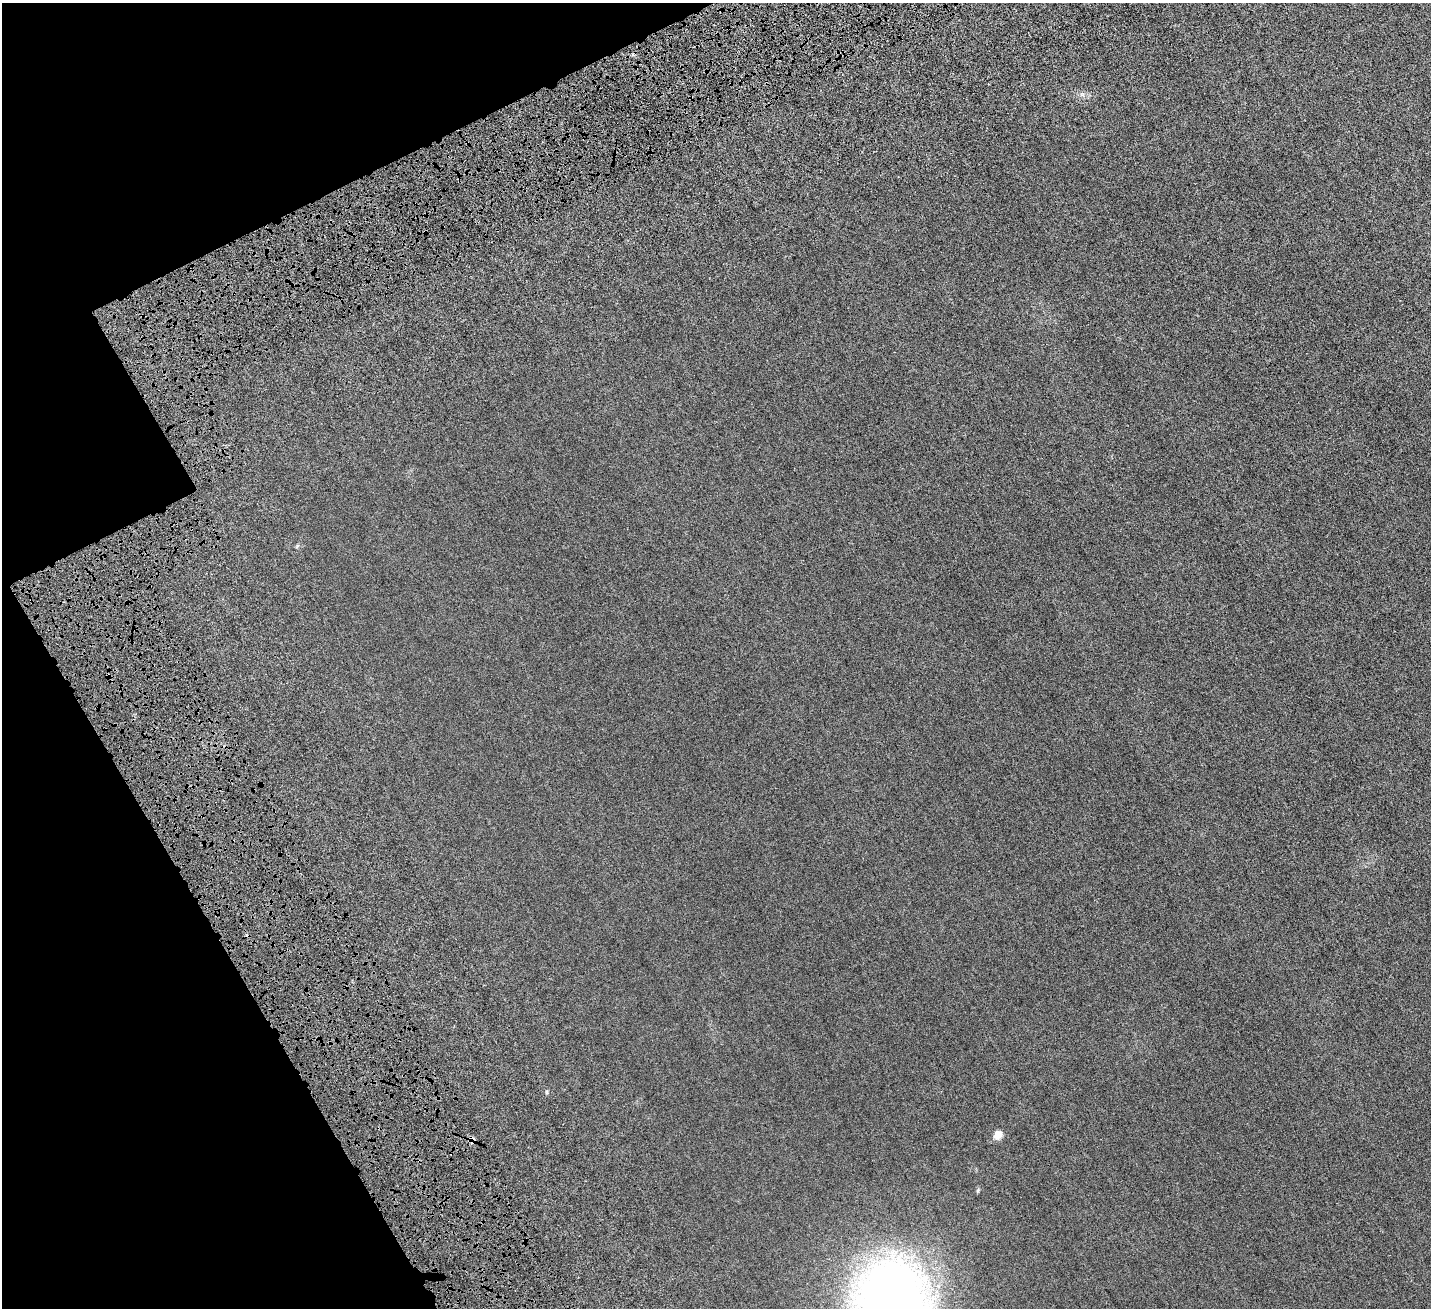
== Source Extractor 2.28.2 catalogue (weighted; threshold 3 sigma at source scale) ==
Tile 5 of 4 x 4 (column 1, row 2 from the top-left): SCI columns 306-1734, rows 3092-4397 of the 6329 x 6320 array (HDU 1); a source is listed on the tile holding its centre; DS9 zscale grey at full resolution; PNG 1433 x 1310 px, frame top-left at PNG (2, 3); no overlay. Shown black and unused: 18% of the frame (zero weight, under 6 of 12 exposures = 14% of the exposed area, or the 3 px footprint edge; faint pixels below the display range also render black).
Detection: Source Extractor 2.28.2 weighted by HDU 2 'WHT'; one run over the whole footprint, this tile lists its part. Background 0.00255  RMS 0.002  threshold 0.00836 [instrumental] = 3 sigma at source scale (4.09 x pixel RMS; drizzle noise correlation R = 1.36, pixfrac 0.8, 0.05/0.05 arcsec/px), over >= 5 px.
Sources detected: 5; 1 cosmic-ray / hot-pixel residue — not listed; the other 4 listed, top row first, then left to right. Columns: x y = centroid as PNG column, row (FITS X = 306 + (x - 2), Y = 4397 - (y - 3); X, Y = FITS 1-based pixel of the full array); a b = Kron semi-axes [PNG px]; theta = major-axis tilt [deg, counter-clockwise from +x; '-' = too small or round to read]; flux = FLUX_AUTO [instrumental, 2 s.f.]
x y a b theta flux
998 1134 6 6 - 3.1
471 1140 8 6 -21 0.53
978 1190 6 4 71 0.23
892 1299 73 67 71 130
Overlapping masked pixels (flux is a lower limit): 1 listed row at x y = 471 1140
Isophote crosses this tile's border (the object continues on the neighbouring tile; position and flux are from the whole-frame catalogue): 1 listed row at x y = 892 1299